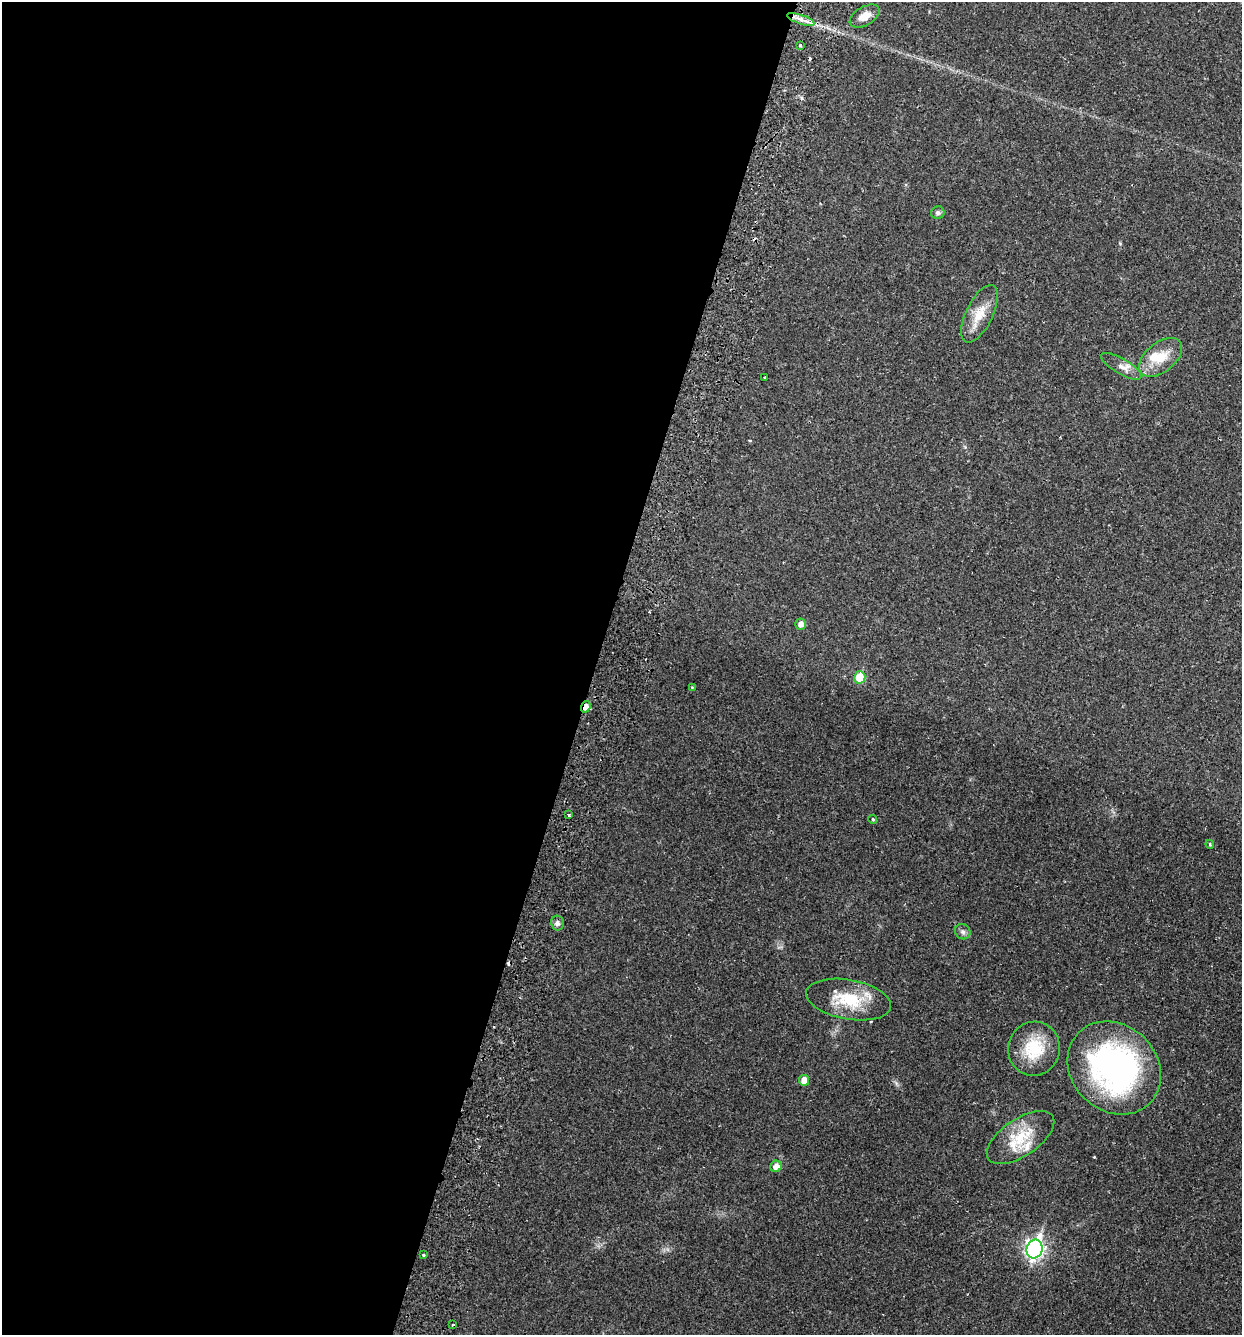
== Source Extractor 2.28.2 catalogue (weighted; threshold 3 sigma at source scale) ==
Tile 5 of 4 x 4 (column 1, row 2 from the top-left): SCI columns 189-1428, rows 2692-4024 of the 5462 x 5379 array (HDU 1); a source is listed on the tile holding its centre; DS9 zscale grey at full resolution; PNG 1244 x 1337 px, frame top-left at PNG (2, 2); each listed source drawn as its Kron ellipse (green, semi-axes under 4 px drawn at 4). Shown black and unused: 48% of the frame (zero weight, under 2 of 3 exposures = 3% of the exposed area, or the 3 px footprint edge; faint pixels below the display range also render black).
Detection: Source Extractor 2.28.2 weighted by HDU 2 'WHT'; one run over the whole footprint, this tile lists its part. Background 0.0469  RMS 0.0048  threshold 0.0215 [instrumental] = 3 sigma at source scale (4.5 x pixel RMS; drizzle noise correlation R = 1.50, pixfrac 1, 0.05/0.05 arcsec/px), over >= 5 px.
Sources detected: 30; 1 inside a brighter object's white glare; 2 cosmic-ray / hot-pixel residue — neither listed nor drawn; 1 inside a brighter listed object's ellipse — not listed separately; the other 26 listed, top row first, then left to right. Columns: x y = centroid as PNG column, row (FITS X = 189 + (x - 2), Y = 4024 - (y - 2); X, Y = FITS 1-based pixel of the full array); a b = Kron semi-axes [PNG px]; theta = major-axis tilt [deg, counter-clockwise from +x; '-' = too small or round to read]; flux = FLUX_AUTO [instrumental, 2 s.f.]
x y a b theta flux
865 16 16 9 30 4.7
801 19 14 4 -19 3.1
800 45 3 3 - 1
938 213 7 6 - 1.2
979 314 31 13 64 9.6
1160 357 25 14 39 10
1121 366 23 7 -30 3.7
765 377 3 2 - 0.57
801 624 5 5 - 2.8
860 677 6 5 - 13
692 687 3 3 - 0.37
586 707 6 4 72 3.7
569 815 3 3 - 0.53
873 819 4 3 - 0.71
1210 844 4 4 - 0.57
557 923 7 6 - 1.4
963 932 8 7 - 1.5
848 1000 43 19 -10 20
1034 1049 27 26 - 19
1114 1068 50 43 -45 120
804 1080 5 5 - 4.3
1020 1138 39 18 34 17
776 1166 6 5 - 3.2
1035 1249 9 8 - 180
423 1255 3 3 - 0.61
453 1325 3 3 - 0.85
Overlapping masked pixels (flux is a lower limit): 1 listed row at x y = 586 707